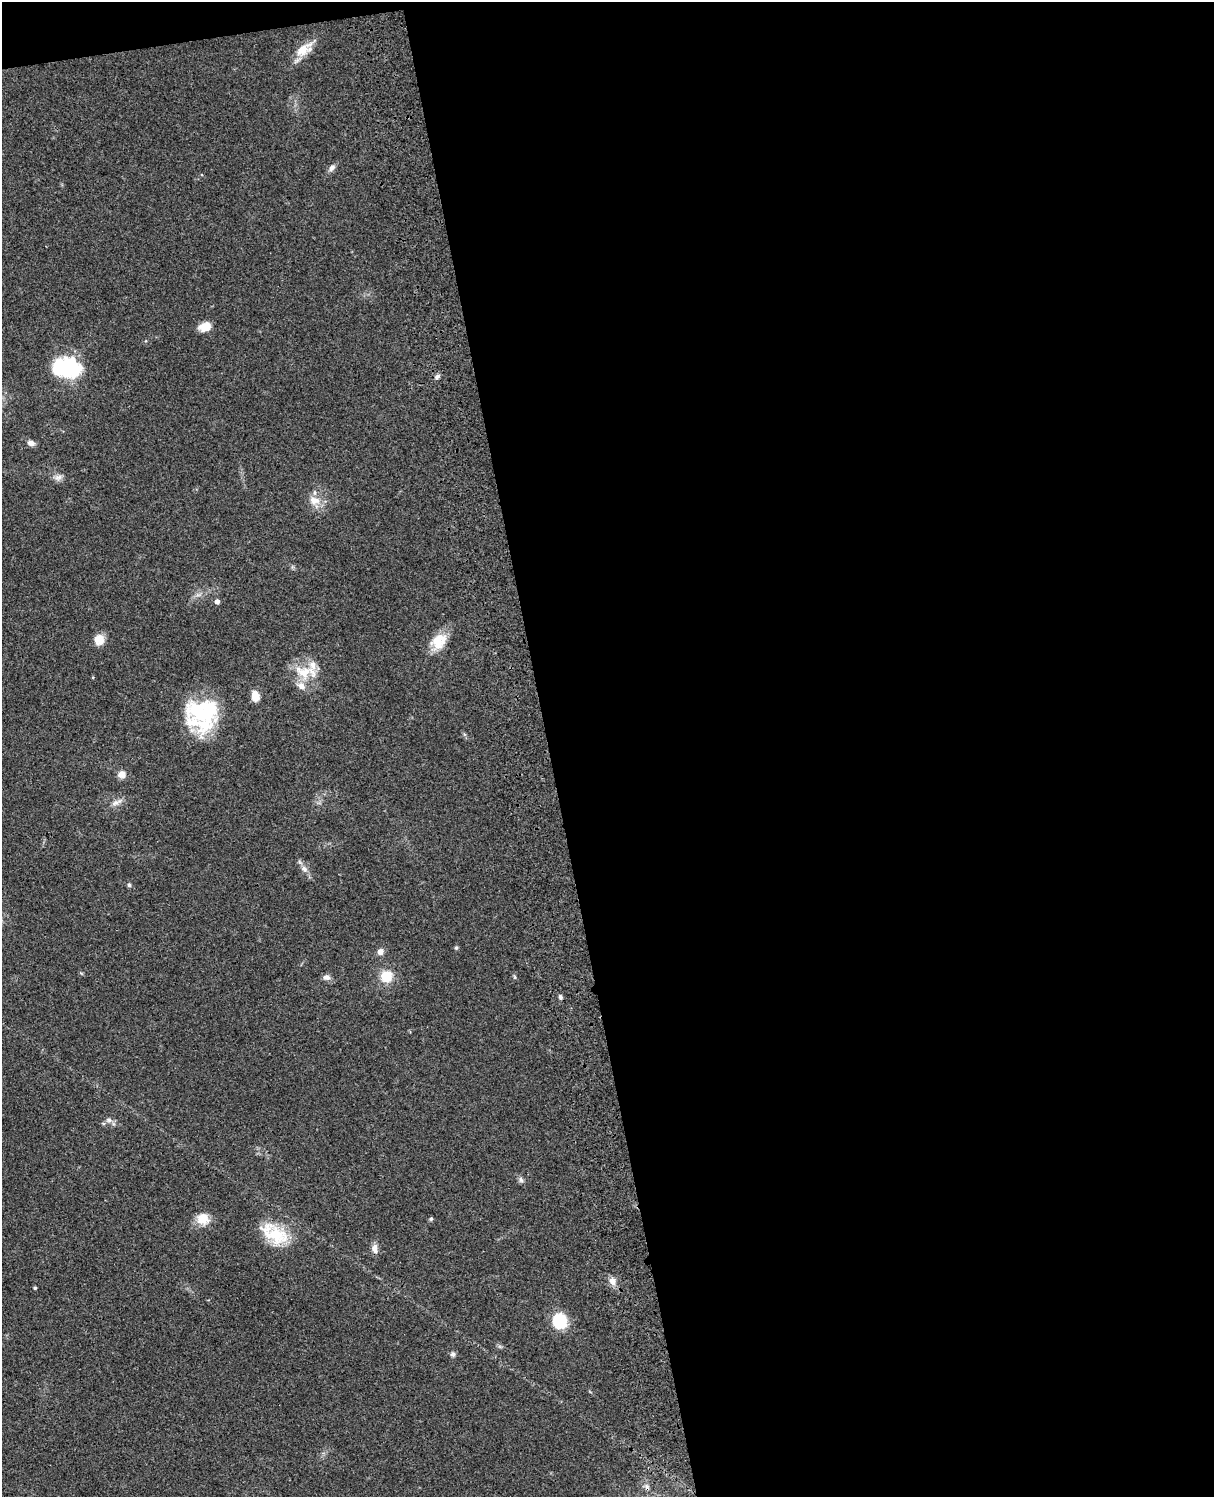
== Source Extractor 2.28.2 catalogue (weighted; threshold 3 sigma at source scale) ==
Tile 4 of 4 x 3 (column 4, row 1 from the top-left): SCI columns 3758-4969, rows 3269-4763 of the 5088 x 4927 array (HDU 1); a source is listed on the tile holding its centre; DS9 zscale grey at full resolution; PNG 1216 x 1499 px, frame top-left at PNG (2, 2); no overlay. Shown black and unused: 56% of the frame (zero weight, under 3 of 4 exposures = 6% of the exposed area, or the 3 px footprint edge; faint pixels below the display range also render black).
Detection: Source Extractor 2.28.2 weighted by HDU 2 'WHT'; one run over the whole footprint, this tile lists its part. Background 0.0838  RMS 0.006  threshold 0.0269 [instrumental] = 3 sigma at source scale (4.5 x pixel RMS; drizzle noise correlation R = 1.50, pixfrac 1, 0.05/0.05 arcsec/px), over >= 5 px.
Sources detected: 38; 1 inside a brighter object's white glare — not listed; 3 inside a brighter listed object's ellipse — not listed separately; the other 34 listed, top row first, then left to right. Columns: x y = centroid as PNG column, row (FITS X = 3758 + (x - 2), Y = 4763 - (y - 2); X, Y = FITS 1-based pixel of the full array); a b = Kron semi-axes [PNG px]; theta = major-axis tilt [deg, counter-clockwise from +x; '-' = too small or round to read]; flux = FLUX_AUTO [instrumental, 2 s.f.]
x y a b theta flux
304 50 26 13 33 10
332 168 10 7 54 2.5
205 327 15 10 19 6.3
66 367 28 19 -4 47
437 377 8 5 37 1.5
31 443 8 6 -13 3
58 477 11 8 16 2.8
314 500 17 11 -18 7
217 601 5 4 - 2.5
99 640 13 12 - 5.9
439 641 22 17 36 12
304 672 31 15 -1 15
255 696 9 6 -81 8.9
204 714 45 27 49 43
122 774 9 8 - 4.1
116 802 18 6 28 3.4
304 869 9 7 -59 2.8
129 885 5 4 - 1.1
456 948 5 5 - 0.81
380 952 7 7 - 3.2
386 976 12 12 - 13
327 977 9 7 -2 2.5
515 977 6 4 -88 0.77
560 997 6 5 - 1.2
109 1120 9 6 -10 2
521 1180 8 6 -73 1.6
203 1219 16 14 -14 8.7
431 1219 5 4 - 1
274 1234 37 19 -33 24
375 1248 13 8 -88 3.2
612 1281 10 8 -66 3.8
35 1288 3 3 - 0.81
560 1321 12 11 - 28
453 1354 7 6 - 1.5